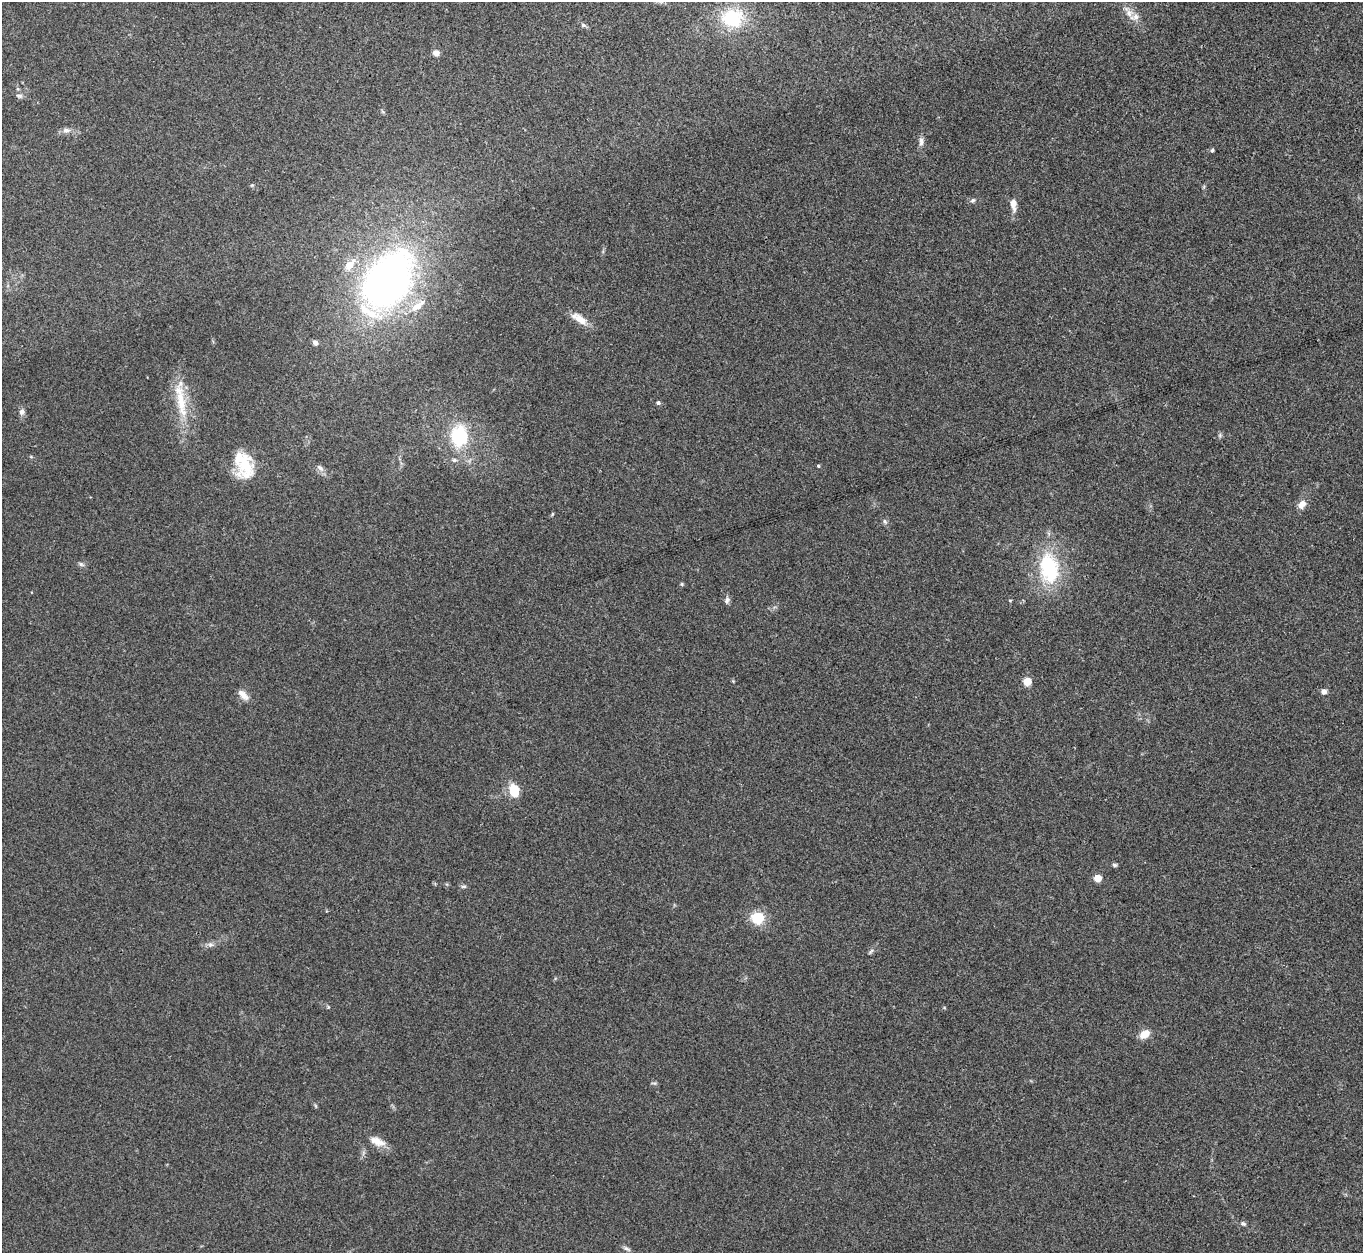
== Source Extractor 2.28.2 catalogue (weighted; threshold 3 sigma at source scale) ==
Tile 10 of 4 x 4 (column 2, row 3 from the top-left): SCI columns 1362-2722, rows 1400-2650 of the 5443 x 5430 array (HDU 1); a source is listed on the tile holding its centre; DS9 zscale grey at full resolution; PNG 1365 x 1255 px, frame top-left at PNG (2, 2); no overlay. Shown black and unused: <1% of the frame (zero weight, under 3 of 4 exposures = <1% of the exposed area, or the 3 px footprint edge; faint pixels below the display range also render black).
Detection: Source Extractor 2.28.2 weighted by HDU 2 'WHT'; one run over the whole footprint, this tile lists its part. Background 0.0468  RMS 0.005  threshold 0.0226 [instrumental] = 3 sigma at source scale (4.5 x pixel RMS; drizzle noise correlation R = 1.50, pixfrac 1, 0.05/0.05 arcsec/px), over >= 5 px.
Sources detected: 51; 1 inside a brighter object's white glare — not listed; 6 inside a brighter listed object's ellipse — not listed separately; the other 44 listed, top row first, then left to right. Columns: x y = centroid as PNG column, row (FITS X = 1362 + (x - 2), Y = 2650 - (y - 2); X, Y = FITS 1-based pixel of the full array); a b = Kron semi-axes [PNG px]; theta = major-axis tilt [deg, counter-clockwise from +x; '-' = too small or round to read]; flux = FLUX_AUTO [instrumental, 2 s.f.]
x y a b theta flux
1129 13 11 9 -48 3.5
733 18 30 25 2 27
583 25 6 5 - 0.95
436 53 8 7 - 2.6
19 95 11 4 -1 1.1
383 112 6 4 -20 0.68
66 130 11 7 2 2.2
921 141 11 7 87 2.2
1212 150 5 4 - 0.68
973 200 7 6 - 1.1
1013 205 17 7 -83 4.1
387 278 55 43 57 230
579 319 24 9 -34 6.1
315 343 6 5 - 1.6
181 401 41 12 -84 16
658 403 5 4 - 1.2
22 412 8 7 - 1.9
1220 435 7 4 72 0.81
459 436 26 20 -90 28
244 465 31 18 -72 20
818 466 4 3 - 0.59
320 468 11 6 -38 2.1
1302 504 12 8 52 3.6
552 514 6 3 71 0.5
885 521 8 4 -82 0.89
81 564 7 5 -44 1.1
1049 568 39 23 -80 37
682 584 6 4 -89 0.57
1010 600 5 3 - 0.46
727 601 10 6 78 1.5
1027 681 5 5 - 19
1324 691 6 5 - 2.6
243 695 16 7 -44 3.6
514 791 11 8 -80 14
1114 865 6 4 -4 0.96
1098 878 5 5 - 13
464 886 8 4 0 0.82
758 918 6 6 - 34
210 944 9 7 -1 1.6
871 951 9 4 54 0.95
1144 1034 12 8 34 5.9
377 1141 22 9 -22 5.6
1243 1223 7 5 -13 1.1
626 1248 8 5 -28 1.3